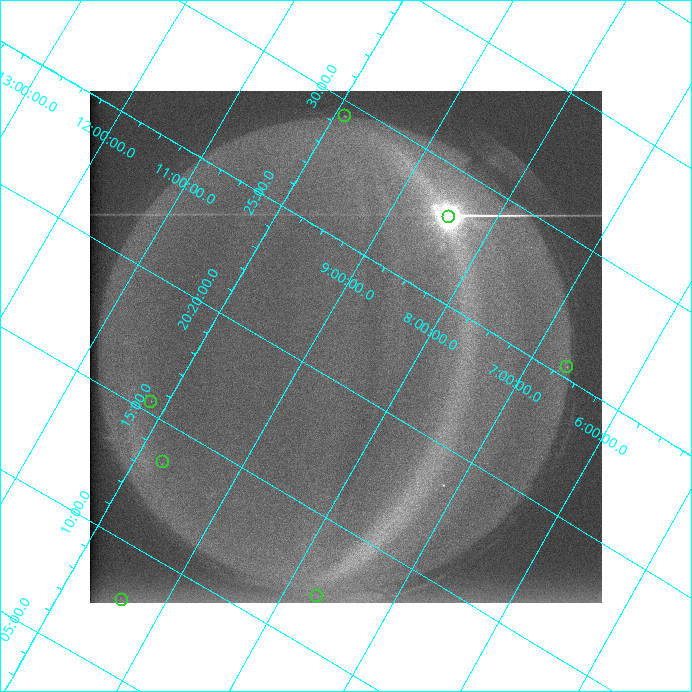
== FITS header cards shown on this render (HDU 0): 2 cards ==
NAXIS1  =                  512 /
NAXIS2  =                  512 /

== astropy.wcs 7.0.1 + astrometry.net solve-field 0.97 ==
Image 512 x 512 px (HDU 0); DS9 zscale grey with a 90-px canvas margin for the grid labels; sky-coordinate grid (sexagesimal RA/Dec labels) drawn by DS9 from the SOLVED WCS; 7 Tycho-2 reference stars matched to detected sources circled (green)
Header WCS: none
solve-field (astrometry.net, Tycho-2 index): SOLVED blind (the file carries no WCS)
Solved WCS: RA---TAN-SIP/DEC--TAN-SIP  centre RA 20:21:25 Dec +08:41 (305.35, +8.68 deg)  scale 37.2 x 36.2 arcsec/px (non-square pixels)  FOV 317.2' x 309.0'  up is +59 deg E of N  parity flipped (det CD > 0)
(file carries no celestial WCS; the grid is the blind solution)
Tycho-2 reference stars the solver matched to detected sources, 7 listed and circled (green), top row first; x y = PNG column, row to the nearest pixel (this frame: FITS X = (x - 90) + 1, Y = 512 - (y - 91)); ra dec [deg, ICRS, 3 dp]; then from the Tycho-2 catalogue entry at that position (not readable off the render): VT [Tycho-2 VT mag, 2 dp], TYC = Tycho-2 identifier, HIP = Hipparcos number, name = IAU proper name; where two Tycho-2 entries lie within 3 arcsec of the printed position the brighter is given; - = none
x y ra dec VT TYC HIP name
345 116 307.360 +9.898 7.52 1091-717-1 101079 -
449 217 307.031 +8.437 6.35 1087-1362-1 100953 -
567 367 306.356 +6.642 6.75 509-1393-1 100734 -
151 402 303.851 +10.154 7.36 1077-1799-1 99843 -
163 462 303.388 +9.734 8.17 1077-1614-1 - -
317 596 303.008 +7.684 7.42 1073-1707-1 99533 -
122 600 301.960 +9.400 6.60 1076-2593-1 99158 -